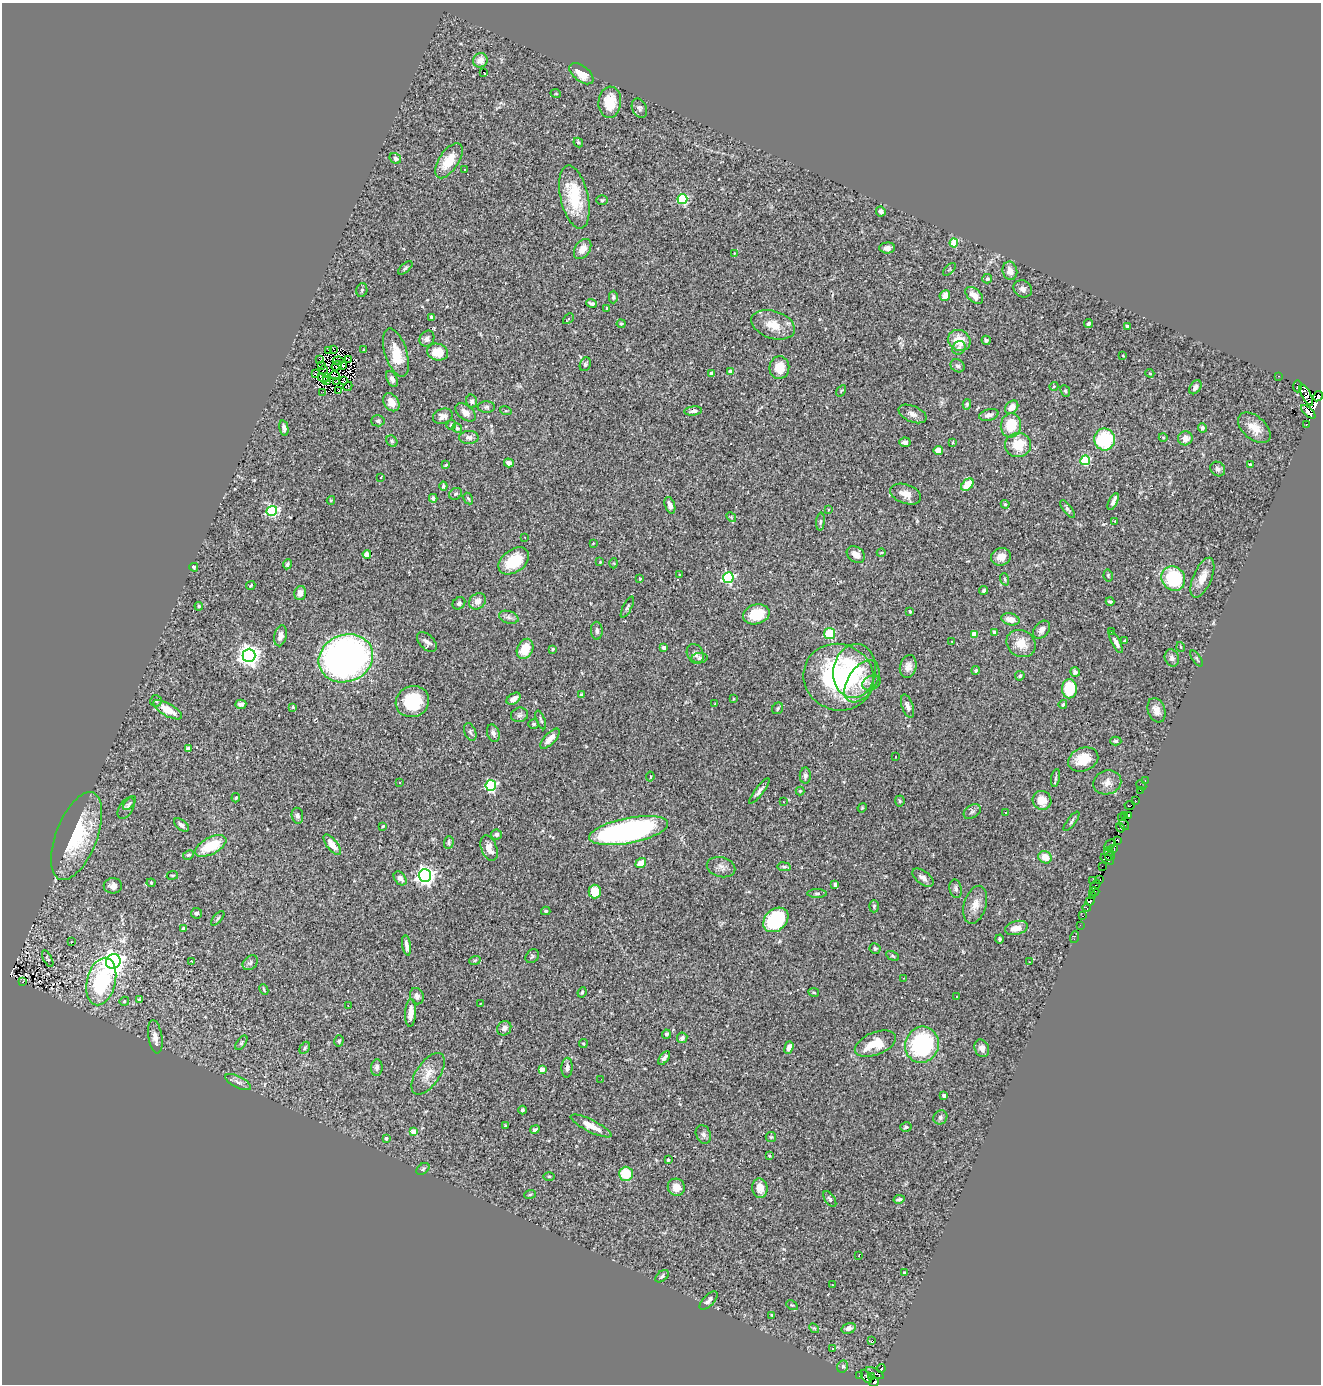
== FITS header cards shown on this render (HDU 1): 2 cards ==
NAXIS1  =                 1319
NAXIS2  =                 1382

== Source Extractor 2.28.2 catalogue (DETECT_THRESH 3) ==
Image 1319 x 1382 px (HDU 1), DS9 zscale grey, 1 PNG px = 1 image px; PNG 1323 x 1386 px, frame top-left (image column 1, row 1382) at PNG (2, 3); each listed source drawn as its Kron ellipse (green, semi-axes under 4 px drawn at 4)
Background 0.483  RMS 0.024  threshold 0.0719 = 3 sigma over >= 5 px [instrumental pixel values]
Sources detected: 382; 9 with non-positive FLUX_AUTO (blend fragments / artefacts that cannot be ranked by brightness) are neither listed nor drawn; the other 373 listed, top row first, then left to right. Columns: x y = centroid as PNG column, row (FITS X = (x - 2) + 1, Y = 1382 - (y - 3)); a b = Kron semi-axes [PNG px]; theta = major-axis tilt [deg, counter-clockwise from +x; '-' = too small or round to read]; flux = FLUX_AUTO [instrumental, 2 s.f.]
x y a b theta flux
480 60 7 7 - 14
483 72 3 2 - 20
581 74 14 7 -38 26
556 94 5 3 - 1.3
610 102 16 11 86 35
639 108 10 7 -65 4.9
578 143 5 3 - 2.1
395 158 6 5 - 5.2
449 161 20 9 57 36
465 169 3 2 - 1.7
574 197 32 14 -77 75
682 199 5 5 - 150
602 200 5 5 - 2.6
881 211 5 4 - 5.5
954 243 4 4 - 63
887 248 8 5 3 6.5
583 249 11 7 57 15
734 253 3 2 - 1.1
405 268 8 4 42 3
949 269 8 3 45 1.4
1010 271 9 7 -76 11
987 279 5 4 - 3.3
1023 289 9 8 - 7
362 290 7 5 77 2.7
945 295 5 5 - 15
974 295 10 6 -42 15
613 297 6 4 88 2.9
592 303 5 3 - 4.1
607 308 4 3 - 2.4
432 317 3 3 - 2.7
568 319 6 3 44 1.7
621 324 4 4 - 2.5
1088 324 5 4 - 3.8
773 325 23 13 -18 31
1127 326 3 3 - 2.8
427 339 8 7 - 6.3
959 340 12 10 -29 32
986 340 5 4 - 3
959 348 7 6 - 4.6
334 349 2 2 - 1.5
329 350 3 2 - 4.8
363 350 3 2 - 0.98
438 352 11 8 -15 28
396 353 25 11 -72 35
1123 356 4 2 - 0.89
320 359 3 2 - 2.3
349 359 3 2 - 1.1
338 361 5 2 - 1.5
585 364 7 5 67 3.6
322 365 3 2 - 1.1
343 365 3 2 - 1.2
337 366 5 2 - 0.18
958 366 7 6 - 4.4
779 368 11 10 - 27
323 370 4 2 - 1.4
730 372 4 4 - 16
1150 373 4 4 - 1.9
315 374 3 2 - 5.2
712 374 4 4 - 12
335 376 5 2 - 0.46
1279 376 3 2 - 15
323 378 5 2 - 1.4
326 378 3 2 - 0.28
392 379 8 5 -65 6.9
326 381 4 3 - 2.8
343 381 4 2 - 1.8
336 382 4 2 - 1.4
348 386 5 2 - 5.9
1054 386 4 3 - 1.4
1297 386 6 4 89 10
1195 387 8 5 54 6.5
339 391 3 2 - 1.2
841 391 6 4 56 2
1065 391 6 4 -67 2.4
323 392 3 2 - 2
1306 395 11 4 -62 620
1318 396 5 4 - 600
472 401 6 5 - 3.8
391 402 10 7 -56 16
967 404 5 4 - 2.2
486 407 8 5 0 3.6
1012 407 7 5 47 14
506 411 6 4 -17 1.5
693 411 9 4 7 4.8
466 412 12 7 -39 10
1308 412 9 3 -43 490
912 414 15 8 -23 9.3
989 415 10 5 15 7.8
443 416 10 7 19 10
378 421 6 5 - 3.3
1307 424 3 3 - 27
451 425 5 4 - 2.4
1011 425 12 10 83 48
284 428 8 4 -78 5
457 428 5 4 - 3.1
1202 428 5 4 - 3.5
1254 428 19 11 -41 23
469 437 9 6 1 6.2
1163 437 4 3 - 1.5
1185 438 7 7 - 11
1105 439 11 10 - 120
392 441 6 5 - 2.9
905 442 5 4 - 7.7
953 442 3 2 - 1.2
1018 445 13 12 - 41
938 451 5 4 - 17
1085 460 5 5 - 120
509 463 5 4 - 6.6
446 465 4 3 - 1.5
1251 465 4 4 - 4.3
1218 469 8 7 - 5.9
381 477 3 2 - 1.5
967 485 7 5 45 31
443 486 4 3 - 2.6
455 494 7 5 31 3
906 494 16 9 -20 16
433 498 4 4 - 5.5
468 498 6 4 -61 2.3
331 500 4 4 - 1.5
1113 501 9 3 65 7.1
1005 504 4 4 - 1.8
670 505 9 5 -71 8
1067 509 10 4 -52 4
828 510 3 2 - 1.2
272 511 5 5 - 180
731 517 5 4 - 2.1
1115 521 3 2 - 1.6
820 522 9 3 85 2.8
525 537 3 2 - 1.7
593 543 2 2 - 1.1
881 553 4 3 - 1.2
367 554 4 4 - 8.8
856 555 10 7 -34 12
1001 557 10 8 20 15
514 561 17 11 35 55
600 562 4 3 - 1.5
614 563 5 3 - 1.3
287 564 5 4 - 3
194 567 4 3 - 2.1
680 575 3 2 - 1.4
1108 575 6 4 -78 2.3
728 578 5 5 - 230
1173 578 13 11 -54 100
1202 578 21 9 67 21
640 579 4 3 - 1.2
1005 579 6 4 -71 2.2
251 586 5 4 - 2
984 590 4 4 - 2.9
300 593 7 5 73 8.3
477 601 9 7 40 9.6
1110 602 4 3 - 2.7
459 603 7 5 43 4.6
199 606 4 4 - 2.7
627 607 11 4 62 3.6
910 612 4 3 - 2.2
756 614 13 9 16 45
509 617 10 6 -18 6.3
1010 619 9 6 -14 16
1042 630 10 7 50 7.9
597 631 9 6 -88 5.4
1112 631 3 2 - 2
994 632 3 3 - 3.6
830 634 5 5 - 77
974 634 4 4 - 28
281 636 11 6 77 9
952 641 2 2 - 1.1
1124 641 4 2 - 1.5
427 642 12 7 -46 7.9
1116 642 12 4 -63 7.4
1021 644 15 13 -30 26
1181 647 5 3 - 1.2
663 648 4 3 - 8.2
525 649 11 7 63 33
553 649 4 3 - 2.1
695 654 10 8 -64 6.2
249 655 6 6 - 1100
346 658 28 23 22 760
699 658 8 5 5 3.8
1172 658 9 7 -67 6.3
1197 658 9 4 -57 2.5
908 666 11 8 76 10
976 670 4 4 - 2.6
855 671 27 21 81 81
1075 672 5 4 - 5.2
1020 676 5 4 - 3.3
839 677 35 33 -24 280
862 681 23 14 56 36
872 683 10 7 28 5.6
1069 689 9 7 88 68
581 695 4 3 - 3.8
514 699 8 5 34 9.7
733 699 3 2 - 1.5
156 701 5 5 - 3.3
412 702 17 15 24 73
241 704 5 4 - 5.1
715 704 2 2 - 0.91
1063 704 4 3 - 2.5
907 706 12 5 -70 7
293 707 4 3 - 1.8
778 708 6 5 - 2.9
168 710 16 6 -30 28
1157 710 13 8 -70 12
519 715 8 7 - 5.2
541 720 10 3 -68 2.4
534 724 5 4 - 2.4
470 732 9 5 -69 3.9
493 733 9 6 -70 6.6
550 739 13 5 46 14
1116 741 5 4 - 2.9
188 749 4 4 - 16
895 757 3 2 - 2.3
1083 759 15 11 21 34
805 776 8 5 89 5.6
650 777 5 4 - 2.8
1055 778 9 3 79 2.9
1145 780 3 2 - 3
1107 782 14 12 19 15
399 783 3 2 - 1.7
491 785 5 5 - 190
1141 785 5 2 - 19
1140 790 3 2 - 7.9
759 791 15 4 53 6.2
800 791 4 4 - 1.9
236 798 5 3 - 1.7
1042 800 10 9 - 23
1136 800 4 2 - 21
900 801 5 5 - 2.3
783 802 3 2 - 1
130 803 8 4 52 2.7
1130 805 5 3 - 34
126 808 12 7 59 5.4
862 808 5 3 - 1.4
972 812 9 6 34 4.3
1006 813 3 2 - 1.1
1124 815 3 2 - 6.6
1129 815 3 3 - 140
297 816 8 5 -81 5
1121 817 3 2 - 5.2
1071 821 12 4 53 3.6
181 825 9 5 -37 5
1124 825 6 3 -41 22
383 826 3 3 - 1.6
1120 828 5 3 - 140
629 831 40 12 11 420
496 834 5 5 - 4.7
77 836 46 20 69 110
1118 840 4 2 - 160
449 842 6 5 - 3.4
332 845 12 5 -52 19
1110 845 7 4 42 220
211 846 17 8 27 52
489 848 13 7 -68 13
1114 848 3 3 - 82
1109 852 5 2 - 14
188 855 5 4 - 3.3
1110 856 5 3 - 58
1045 857 7 6 - 18
1107 859 7 4 -32 240
641 863 6 4 37 19
1102 866 2 2 - 220
721 867 14 10 -14 9.4
784 867 7 4 -8 2.9
172 875 5 3 - 1.7
425 876 6 6 - 740
400 878 8 5 -49 5.8
923 878 12 6 -36 8.3
1099 880 4 2 - 9.1
1093 881 3 2 - 11
151 883 4 4 - 1.6
835 885 4 3 - 2.7
1095 885 6 3 44 37
113 886 9 7 1 7.9
956 889 9 6 -79 4.8
595 891 7 6 - 32
1094 892 5 3 - 6
817 894 10 4 0 2.9
1093 895 2 2 - 1.9
1090 901 5 4 - 350
975 905 19 11 73 18
874 906 6 5 - 2.8
1087 908 4 3 - 32
546 911 4 3 - 2.7
197 913 5 5 - 3.1
1082 916 2 2 - 7.7
218 918 9 4 50 2.8
776 920 14 10 42 120
1080 925 2 2 - 5.6
184 928 4 3 - 3
1016 928 11 6 16 15
1075 937 6 2 71 8.5
999 939 4 4 - 2.9
71 942 3 2 - 1.2
407 945 10 4 -81 8
875 948 5 5 - 3.1
532 956 7 6 - 3
893 956 7 4 -27 2.2
48 959 9 4 -62 2.4
475 960 6 3 19 2.1
191 961 3 3 - 14
113 962 8 7 - 1400
1029 962 2 2 - 1.3
250 963 8 6 43 4.5
904 978 2 2 - 0.82
23 982 3 2 - 1.5
101 982 24 14 75 170
264 989 5 3 - 1.8
582 992 5 3 - 2.2
814 992 5 3 - 1.8
417 996 8 6 -68 5.8
957 997 3 3 - 4.7
139 1000 4 2 - 2.1
124 1001 4 4 - 2.6
480 1004 3 2 - 1.2
348 1005 2 2 - 0.93
411 1013 14 5 87 16
504 1028 7 6 - 7.2
666 1034 4 4 - 3.5
155 1037 17 7 -81 11
682 1038 5 5 - 6.5
339 1041 6 4 73 2.2
241 1043 8 4 55 2.4
583 1044 4 4 - 2.2
875 1044 21 11 22 40
922 1045 18 16 71 200
305 1048 6 4 60 2.4
789 1048 6 4 72 6.7
982 1048 9 7 -68 9.6
664 1058 8 4 54 5.3
377 1067 8 5 84 5.1
567 1068 10 5 88 5.9
542 1069 4 4 - 17
428 1074 24 11 56 22
601 1079 2 2 - 1.1
238 1082 14 5 -26 6.7
944 1095 3 3 - 6
522 1110 4 4 - 2.9
940 1117 7 6 - 5.1
505 1126 3 3 - 1.7
591 1126 22 6 -26 22
906 1127 6 4 17 3
535 1130 5 3 - 3.7
413 1132 4 4 - 28
703 1134 9 7 -65 5.6
771 1137 5 5 - 2.2
386 1138 3 3 - 4.3
769 1156 4 3 - 1.9
668 1160 3 3 - 2.3
423 1169 7 5 38 3.1
626 1174 7 7 - 44
549 1176 5 3 - 1.5
676 1187 9 8 - 16
760 1188 10 7 -81 14
530 1194 6 3 20 1.9
830 1199 9 5 -56 3.5
899 1199 5 3 - 3
859 1256 3 2 - 1.3
904 1273 3 3 - 1.7
662 1276 8 5 39 3.6
833 1285 3 2 - 2
708 1301 11 5 46 5.8
792 1305 6 4 -28 1.9
771 1315 3 2 - 1.2
814 1328 5 4 - 1.8
849 1328 7 5 17 7
872 1340 3 2 - 12
832 1348 3 2 - 1
843 1366 6 5 - 3.5
881 1369 4 3 - 94
875 1373 10 3 -28 36
859 1376 3 2 - 3.4
866 1376 7 3 -58 82
871 1377 4 2 - 57
874 1382 5 3 - 62
At the frame edge (FLAGS 8, measured only in part): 2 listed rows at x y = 1318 396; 874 1382
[9 non-positive-flux detections neither listed nor drawn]